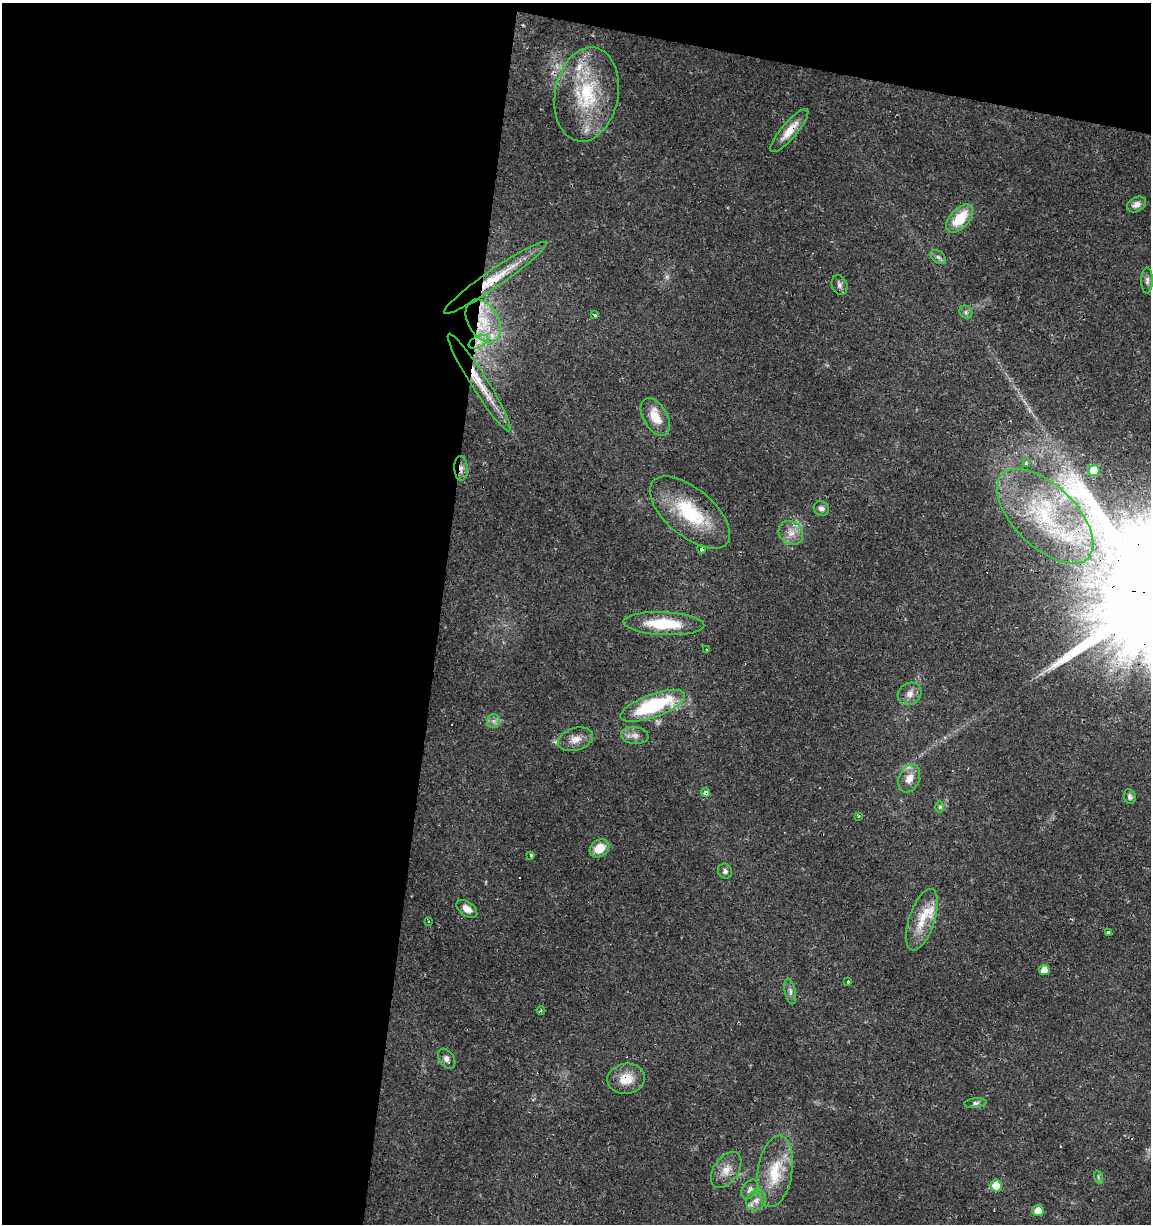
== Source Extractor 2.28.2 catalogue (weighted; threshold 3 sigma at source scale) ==
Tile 1 of 4 x 4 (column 1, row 1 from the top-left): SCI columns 288-1436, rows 3668-4889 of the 5107 x 4898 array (HDU 1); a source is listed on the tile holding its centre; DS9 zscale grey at full resolution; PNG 1153 x 1226 px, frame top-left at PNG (2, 3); each listed source drawn as its Kron ellipse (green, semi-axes under 4 px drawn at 4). Shown black and unused: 41% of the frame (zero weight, under 2 of 3 exposures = <1% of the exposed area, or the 3 px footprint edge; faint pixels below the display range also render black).
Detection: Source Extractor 2.28.2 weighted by HDU 2 'WHT'; one run over the whole footprint, this tile lists its part. Background 0.0135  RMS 0.0032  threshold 0.0142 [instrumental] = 3 sigma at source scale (4.5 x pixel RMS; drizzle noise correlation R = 1.50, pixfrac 1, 0.0396/0.0396 arcsec/px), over >= 5 px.
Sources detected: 65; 1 too faint to see at this stretch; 5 cosmic-ray / hot-pixel residue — neither listed nor drawn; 4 inside a brighter listed object's ellipse — not listed separately; the other 55 listed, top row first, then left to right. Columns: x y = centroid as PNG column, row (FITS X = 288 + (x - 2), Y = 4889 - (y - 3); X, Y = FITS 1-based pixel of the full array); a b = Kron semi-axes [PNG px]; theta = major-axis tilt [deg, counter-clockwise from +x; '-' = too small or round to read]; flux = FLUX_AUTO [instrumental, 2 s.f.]
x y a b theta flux
587 94 47 31 79 26
789 131 27 8 49 4.8
1136 205 10 7 28 1.8
960 218 17 9 48 9.4
938 257 9 5 -35 0.93
495 278 62 8 34 12
1147 281 13 6 89 1.1
839 285 10 7 -69 1.1
966 312 7 6 - 0.8
595 315 3 3 - 1.7
483 321 23 15 -59 9.9
478 342 10 5 27 2
479 382 57 8 -58 9.5
655 417 21 12 -60 6
1026 463 3 3 - 3.1
461 468 12 6 -87 1.7
1094 470 5 5 - 10
821 508 8 7 - 1.2
690 513 48 24 -40 22
1045 516 60 31 -44 37
791 533 13 11 -43 3.3
701 549 4 3 - 3.4
664 624 40 11 -3 14
707 649 3 3 - 0.34
910 694 12 10 36 2.4
653 706 34 11 20 29
494 721 7 6 - 1.1
635 736 14 8 -6 2.1
576 739 18 11 17 3.1
909 779 14 10 66 3.4
706 792 4 3 - 5.5
1130 797 8 6 -79 0.99
940 807 6 4 90 0.55
859 816 4 3 - 0.33
599 848 10 8 35 5.4
531 855 3 3 - 1.7
725 871 8 6 -60 0.94
467 909 12 7 -34 2.7
922 920 32 13 72 7.9
429 922 4 3 - 0.41
1108 933 4 4 - 1.1
1044 970 5 5 - 4.3
848 981 3 3 - 0.81
790 991 13 5 -78 1.2
541 1010 4 3 - 0.29
447 1059 11 7 -56 1.6
626 1079 19 15 9 6
975 1103 11 5 5 0.93
726 1170 20 12 56 4.2
775 1171 36 17 81 12
1098 1177 7 4 -72 0.56
996 1186 5 5 - 8.9
750 1189 11 7 53 1.3
756 1200 11 9 48 2.3
1038 1211 6 5 - 3.8
Overlapping masked pixels (flux is a lower limit): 10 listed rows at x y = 789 131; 495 278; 483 321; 479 382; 461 468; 690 513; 1045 516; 701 549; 706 792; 626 1079